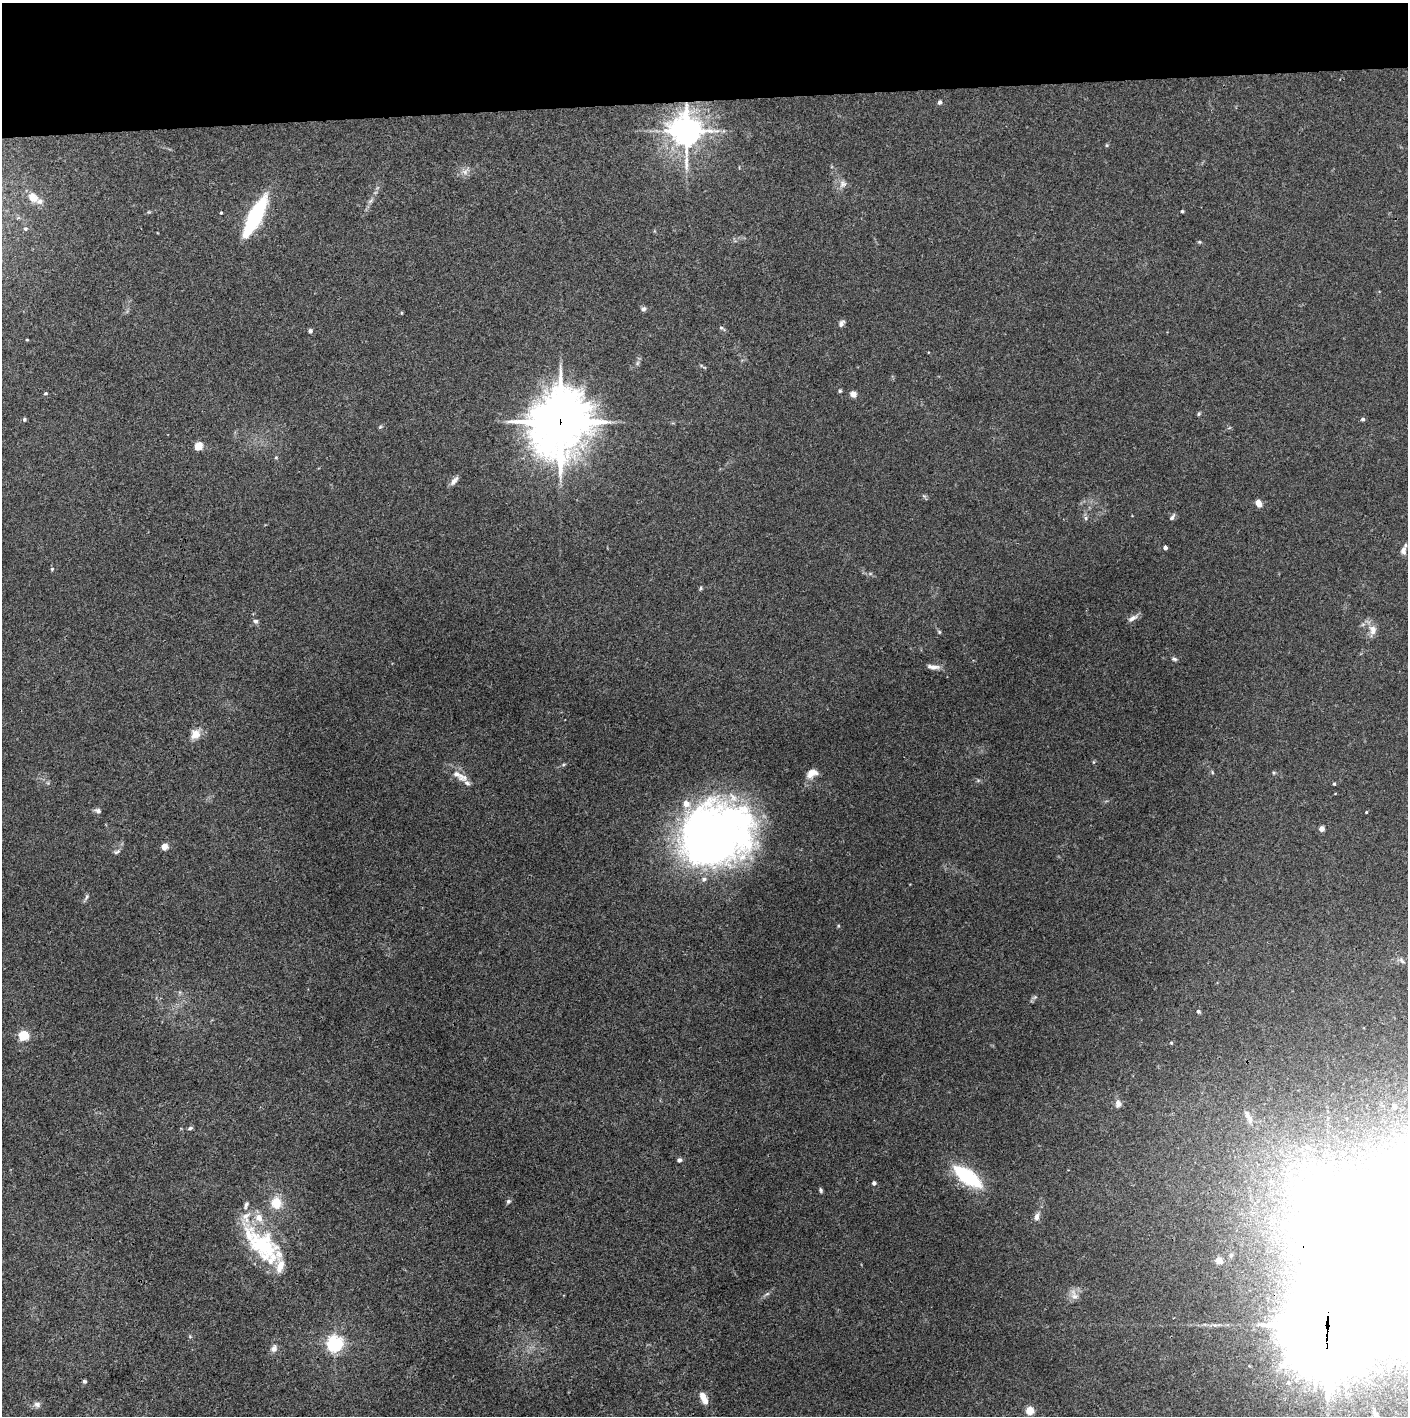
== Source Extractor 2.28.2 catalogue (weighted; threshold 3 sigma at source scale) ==
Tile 2 of 3 x 3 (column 2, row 1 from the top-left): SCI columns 1407-2812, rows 2829-4242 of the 4222 x 4244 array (HDU 1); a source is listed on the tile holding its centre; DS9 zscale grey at full resolution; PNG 1410 x 1418 px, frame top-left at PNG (2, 3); no overlay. Shown black and unused: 7% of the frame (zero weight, under 3 of 4 exposures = <1% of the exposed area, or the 3 px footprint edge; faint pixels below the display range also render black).
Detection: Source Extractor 2.28.2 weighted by HDU 2 'WHT'; one run over the whole footprint, this tile lists its part. Background 0.0332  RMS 0.0045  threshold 0.02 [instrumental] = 3 sigma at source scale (4.5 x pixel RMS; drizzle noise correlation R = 1.50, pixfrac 1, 0.05/0.05 arcsec/px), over >= 5 px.
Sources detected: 94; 1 inside a brighter object's white glare — not listed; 10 inside a brighter listed object's ellipse — not listed separately; the other 83 listed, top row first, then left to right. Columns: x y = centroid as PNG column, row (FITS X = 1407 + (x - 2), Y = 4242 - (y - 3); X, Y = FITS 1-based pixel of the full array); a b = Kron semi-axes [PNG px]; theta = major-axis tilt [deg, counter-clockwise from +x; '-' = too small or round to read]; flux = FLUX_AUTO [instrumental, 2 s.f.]
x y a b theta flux
939 102 5 4 - 1.2
686 131 10 9 - 710
1107 145 5 3 - 0.46
465 172 7 7 - 1.7
843 184 10 10 - 2.4
33 197 12 9 -40 4.6
1182 211 3 3 - 0.58
221 213 3 3 - 0.37
255 216 46 12 63 36
25 229 4 4 - 0.63
1199 242 6 3 17 0.47
643 309 6 6 - 1.1
841 323 9 6 52 1.4
721 328 5 5 - 0.65
310 331 5 5 - 1.1
27 340 4 3 - 0.36
637 363 7 4 71 0.87
840 391 5 4 - 0.61
45 393 5 4 - 0.62
853 394 5 5 - 4
1198 414 6 4 88 0.53
24 419 5 5 - 0.65
1363 419 5 4 - 0.88
560 422 25 21 69 1400
380 427 5 4 - 0.58
198 446 5 4 - 17
276 458 5 3 - 0.46
454 481 14 6 51 2.1
1258 503 6 5 - 4.8
1172 517 10 4 53 1
1086 518 6 4 -89 0.83
1165 548 4 4 - 1.9
1403 550 10 6 86 2
52 569 5 4 - 0.49
701 588 6 4 87 0.56
1132 618 14 6 28 2
255 621 6 6 - 1.2
1373 630 14 10 -85 3.8
939 632 5 3 - 0.48
1174 659 7 5 -11 0.83
933 667 16 6 -7 2.4
195 734 14 12 53 4
1093 762 5 3 - 0.43
1212 772 6 3 -72 0.46
812 773 13 9 20 4
1274 773 5 4 - 0.54
457 774 26 9 -35 4.9
1334 784 4 3 - 0.63
98 811 8 7 - 1.2
1366 812 3 3 - 0.42
1322 829 5 4 - 3
718 834 73 57 40 250
164 846 4 4 - 7.6
117 852 9 5 26 0.98
86 897 6 4 70 0.8
1402 961 9 4 -46 1.1
1035 997 6 5 - 0.85
1198 1011 4 4 - 0.89
24 1035 5 5 - 31
1171 1043 5 4 - 0.49
1118 1103 11 7 -89 2.2
1394 1106 4 4 - 1.6
1248 1117 20 7 -65 3.4
190 1128 7 4 20 0.79
679 1160 5 5 - 1.1
967 1176 24 9 -36 45
874 1183 5 4 - 1.3
821 1190 7 4 -79 0.72
508 1201 6 5 - 0.8
276 1203 13 12 - 7.5
1037 1217 10 7 80 2
265 1246 54 31 -66 34
1219 1260 5 5 - 5.8
767 1294 6 4 19 0.71
1074 1295 15 8 -68 2.9
1327 1326 36 29 76 6000
335 1344 6 6 - 150
274 1348 9 7 66 2
84 1381 5 5 - 0.7
1288 1383 8 8 - 2.1
704 1398 16 7 -63 3.6
37 1404 10 8 -2 1.8
1030 1410 5 5 - 15
Overlapping masked pixels (flux is a lower limit): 3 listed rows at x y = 686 131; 560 422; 1327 1326
Isophote crosses this tile's border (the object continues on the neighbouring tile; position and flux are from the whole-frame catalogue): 1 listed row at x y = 1327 1326